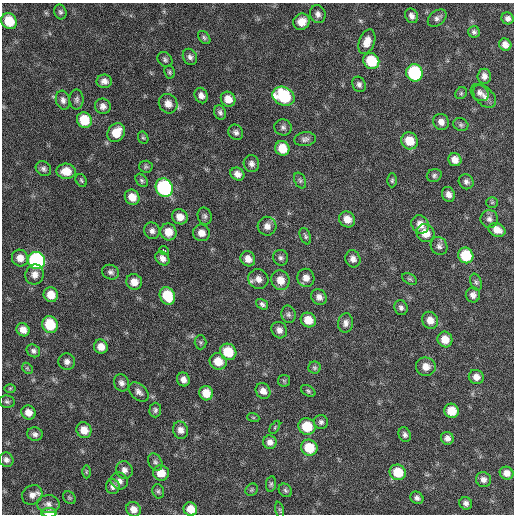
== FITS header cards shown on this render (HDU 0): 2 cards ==
NAXIS1  =                  512 / Axis length
NAXIS2  =                  512 / Axis length

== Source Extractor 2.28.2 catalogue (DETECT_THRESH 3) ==
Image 512 x 512 px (HDU 0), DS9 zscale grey, 1 PNG px = 1 image px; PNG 516 x 516 px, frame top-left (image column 1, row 512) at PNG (2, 3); each listed source drawn as its Kron ellipse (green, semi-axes under 4 px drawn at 4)
Background 64.9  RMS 8.7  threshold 26.2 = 3 sigma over >= 5 px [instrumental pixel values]
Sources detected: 155; all 155 listed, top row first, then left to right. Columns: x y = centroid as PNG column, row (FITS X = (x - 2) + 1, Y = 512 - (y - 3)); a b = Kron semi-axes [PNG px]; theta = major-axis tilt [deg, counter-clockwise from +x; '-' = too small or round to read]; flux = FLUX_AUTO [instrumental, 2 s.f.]
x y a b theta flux
60 12 7 6 - 1400
318 14 9 7 -72 2800
411 16 7 6 - 2500
437 18 10 7 38 2200
508 18 6 6 - 2100
9 21 8 7 - 14000
301 22 8 8 - 7000
474 32 6 5 - 1500
204 38 7 5 -50 1200
367 42 13 7 70 5800
505 45 6 5 - 3600
190 57 8 6 -60 2100
165 60 8 6 -47 1500
371 61 8 7 - 21000
169 72 6 5 - 1000
414 73 8 8 - 61000
484 76 7 6 - 2900
104 81 8 6 0 2900
359 84 8 6 -63 2000
461 93 6 5 - 1000
480 93 10 7 -40 2600
201 96 8 6 -67 2900
283 96 11 9 -26 40000
485 96 14 8 -45 3600
77 99 10 7 90 1800
228 99 8 7 - 5900
63 100 9 7 -75 2600
168 104 10 9 - 4500
103 106 8 7 - 2900
220 112 7 6 - 1700
84 120 8 7 - 16000
441 122 8 7 - 3500
461 125 8 6 -24 1300
283 127 9 8 - 1900
116 132 10 8 55 10000
236 132 8 7 - 2000
143 138 6 5 - 900
305 139 11 7 7 2200
409 141 9 8 - 11000
282 148 7 7 - 11000
455 160 7 6 - 4100
251 164 8 7 - 2400
146 167 6 6 - 1200
43 169 8 7 - 1900
66 171 9 7 -2 7900
237 174 7 6 - 3600
434 175 7 6 - 1400
81 180 7 5 -58 970
142 180 7 5 -51 1200
392 180 7 4 89 1100
300 181 8 5 -63 1400
466 182 8 7 - 2000
164 188 9 8 - 79000
448 194 7 6 - 3100
132 197 8 7 - 6500
492 202 5 5 - 840
205 216 8 7 - 1700
180 217 8 7 - 5200
347 219 8 7 - 6000
489 219 9 9 - 2600
420 224 9 8 - 5500
267 226 9 9 - 4000
497 230 9 6 -24 5100
152 231 8 7 - 2500
168 232 8 8 - 7200
201 233 8 8 - 4900
425 233 9 8 - 8100
305 236 8 5 -68 1200
439 246 9 8 - 2500
164 251 5 3 - 28000
466 255 8 7 - 21000
20 258 8 8 - 5300
162 258 8 6 -46 3300
281 258 8 7 - 1700
248 259 8 7 - 4400
353 259 8 7 - 3000
37 261 9 8 - 130000
111 272 8 7 - 2000
35 275 10 9 - 4100
306 278 9 8 - 4300
258 279 10 9 - 4200
410 279 8 5 -26 1000
280 280 10 9 - 6800
134 282 8 7 - 5700
476 282 9 5 -70 1500
51 295 7 7 - 8200
473 295 7 7 - 2800
167 296 9 7 -63 17000
319 297 8 7 - 3000
262 304 6 5 - 1600
401 308 7 6 - 1900
288 314 9 7 -78 1700
308 320 8 7 - 7900
430 320 9 8 - 5400
346 323 9 7 80 2800
50 325 8 7 - 19000
23 330 7 6 - 4400
279 330 8 7 - 3000
445 339 8 7 - 7300
201 342 7 6 - 1100
101 347 7 6 - 5000
33 351 7 6 - 1800
228 352 8 7 - 16000
218 361 9 8 - 8500
67 362 8 8 - 2800
426 367 10 9 - 4900
27 368 6 4 -46 820
314 368 6 6 - 1200
476 377 7 7 - 3700
183 380 7 6 - 3300
284 381 6 6 - 900
121 383 8 7 - 2500
10 388 6 4 1 800
263 391 8 7 - 3900
308 391 8 5 -30 1100
139 392 11 7 -42 2700
206 393 7 6 - 8200
7 402 8 6 -10 1300
155 410 7 6 - 1500
451 411 7 7 - 10000
28 412 7 7 - 4800
253 417 6 4 -19 650
321 422 7 7 - 1700
307 426 8 8 - 18000
275 427 7 4 55 820
84 430 8 7 - 5900
181 430 9 7 -70 3700
35 434 8 6 -13 2100
405 435 7 6 - 1900
447 438 6 6 - 2700
270 442 7 6 - 3300
309 448 8 8 - 15000
6 460 7 7 - 2400
155 462 9 6 -61 1800
124 470 9 8 - 2600
86 472 6 4 -90 820
398 472 8 7 - 15000
161 473 8 7 - 7100
507 473 7 6 - 3900
483 479 7 7 - 2600
119 481 9 8 - 2900
271 484 8 5 80 1200
113 486 7 7 - 2400
252 490 7 5 45 960
285 490 7 6 - 1300
158 491 7 5 -75 1300
32 495 10 9 - 4000
69 498 7 5 -44 980
417 498 7 5 -40 2000
466 503 6 6 - 2100
48 504 11 9 -3 3300
134 509 7 7 - 4400
190 509 7 6 - 6700
280 510 8 3 -77 800
49 513 8 4 0 6500
At the frame edge (FLAGS 8, measured only in part): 1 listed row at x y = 49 513